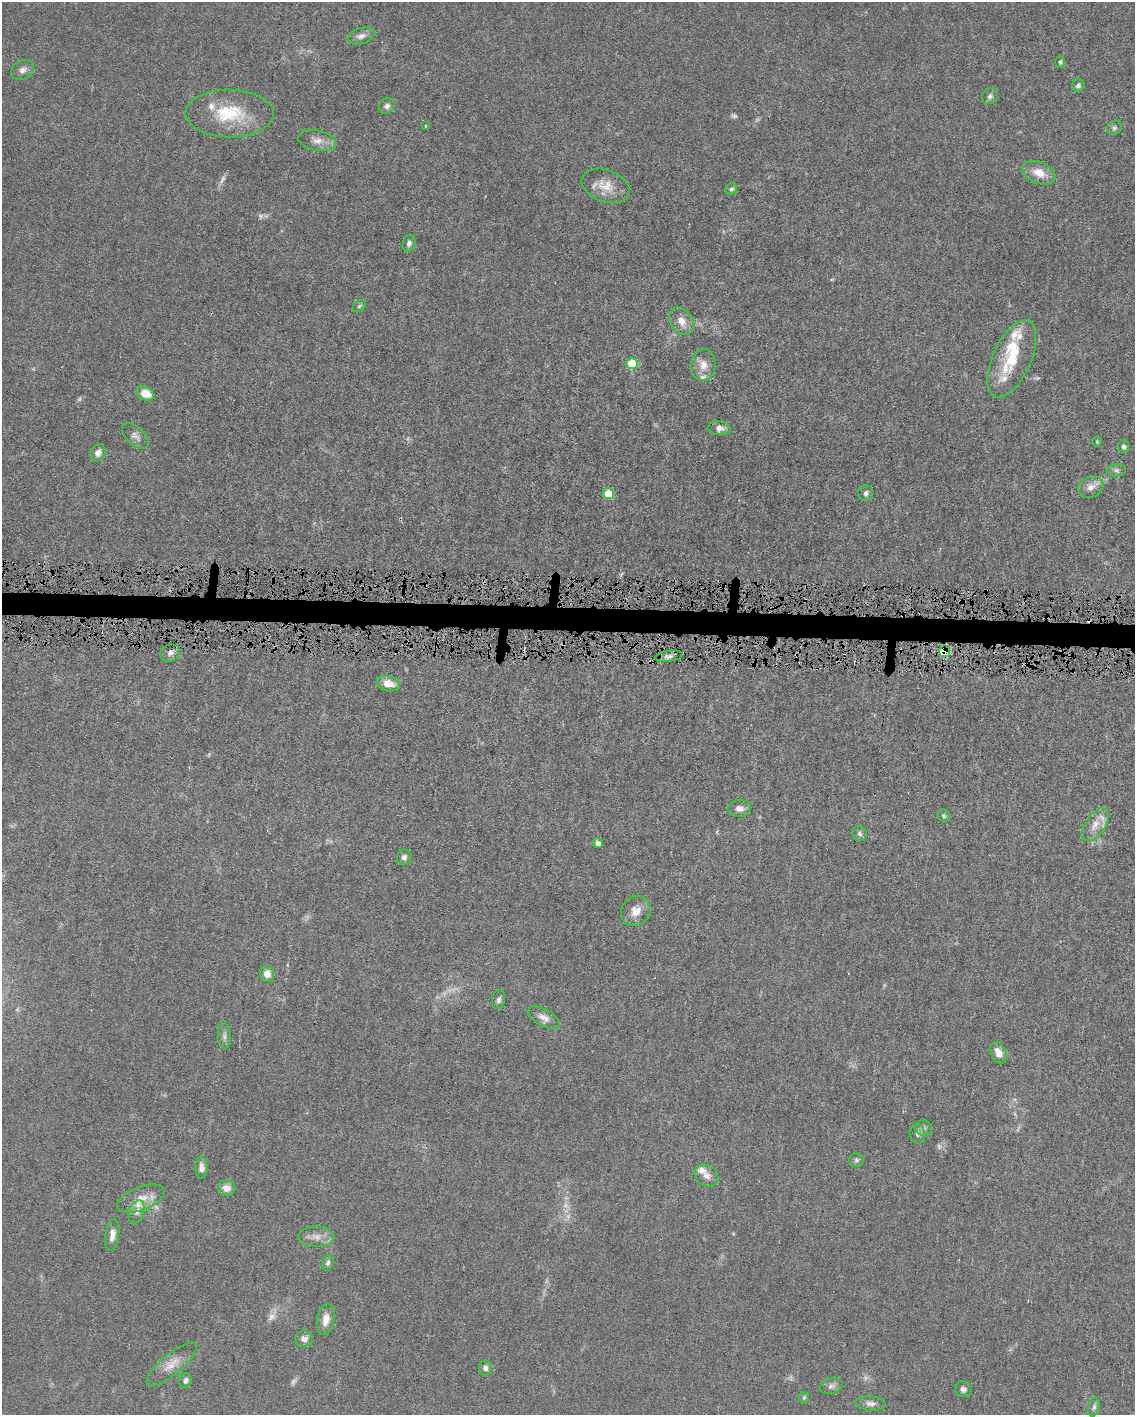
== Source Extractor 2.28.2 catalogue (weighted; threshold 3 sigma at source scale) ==
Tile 6 of 4 x 3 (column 2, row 2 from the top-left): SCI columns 1134-2266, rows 1525-2937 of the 4531 x 4566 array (HDU 1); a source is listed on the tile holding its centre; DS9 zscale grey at full resolution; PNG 1137 x 1417 px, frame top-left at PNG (2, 2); each listed source drawn as its Kron ellipse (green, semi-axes under 4 px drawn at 4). Shown black and unused: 2% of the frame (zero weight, under 4 of 8 exposures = <1% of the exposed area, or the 3 px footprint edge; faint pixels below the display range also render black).
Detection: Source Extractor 2.28.2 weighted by HDU 2 'WHT'; one run over the whole footprint, this tile lists its part. Background 0.0155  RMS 0.0023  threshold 0.00928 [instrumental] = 3 sigma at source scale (4.09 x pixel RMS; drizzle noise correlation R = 1.36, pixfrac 0.8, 0.05/0.05 arcsec/px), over >= 5 px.
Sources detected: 87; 13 too faint to see at this stretch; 1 cosmic-ray / hot-pixel residue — neither listed nor drawn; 7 inside a brighter listed object's ellipse — not listed separately; the other 66 listed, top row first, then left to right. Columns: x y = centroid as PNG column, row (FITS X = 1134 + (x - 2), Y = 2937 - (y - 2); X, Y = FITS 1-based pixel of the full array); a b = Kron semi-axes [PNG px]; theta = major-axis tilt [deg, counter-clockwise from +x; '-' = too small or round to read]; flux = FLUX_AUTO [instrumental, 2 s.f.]
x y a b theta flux
361 36 14 8 17 1.2
1060 62 6 5 - 0.39
23 70 12 9 32 1.2
1078 85 6 6 - 0.53
990 96 8 7 - 0.7
387 106 8 7 - 0.76
229 113 44 24 -1 11
425 126 4 3 - 0.25
1114 128 7 6 - 0.54
317 141 19 10 -10 2
1039 173 17 10 -22 3
606 186 25 15 -20 3.8
731 189 6 5 - 0.48
409 243 8 6 73 0.75
359 306 8 5 36 0.34
681 321 15 11 -57 2.2
1012 359 41 19 66 9.7
632 363 6 5 - 7.9
703 365 16 12 83 2.4
145 393 10 6 -25 3.2
720 428 11 7 -6 1.2
135 436 16 9 -43 1.1
1097 442 5 4 - 0.28
1124 447 6 5 - 0.57
98 453 9 7 62 1.2
1116 470 10 6 7 0.63
1091 487 13 10 22 1.7
866 493 8 7 - 0.68
608 494 6 5 - 6.3
945 651 6 5 - 17
170 653 10 8 25 1
669 656 14 5 9 0.86
388 684 12 7 -13 2.6
739 808 11 8 1 1.3
944 816 7 6 - 0.38
1095 825 19 10 55 2.5
859 833 8 7 - 0.61
598 843 5 4 - 1
404 857 8 7 - 0.71
636 911 15 14 - 2.5
267 974 8 7 - 1.7
499 999 10 6 77 0.66
544 1018 17 8 -28 1.6
224 1036 13 6 -86 0.82
998 1053 11 7 -63 1.8
923 1128 9 7 -13 0.78
917 1134 10 8 -78 0.78
856 1160 7 7 - 0.5
201 1167 11 6 -88 1.3
706 1175 12 10 -34 1.5
227 1188 8 8 - 1.6
141 1198 25 11 22 3.3
137 1212 12 7 69 1.1
112 1235 16 6 83 1.4
316 1237 18 10 -1 2
328 1263 8 5 75 0.5
326 1319 16 8 82 2.1
304 1339 9 7 2 1
172 1364 31 10 40 3.2
485 1368 7 6 - 0.78
185 1380 7 6 - 0.7
831 1386 11 7 18 0.87
963 1389 8 7 - 0.77
804 1398 6 5 - 0.3
871 1403 15 7 -5 1
1094 1407 10 5 75 0.65
Overlapping masked pixels (flux is a lower limit): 1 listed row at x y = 945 651